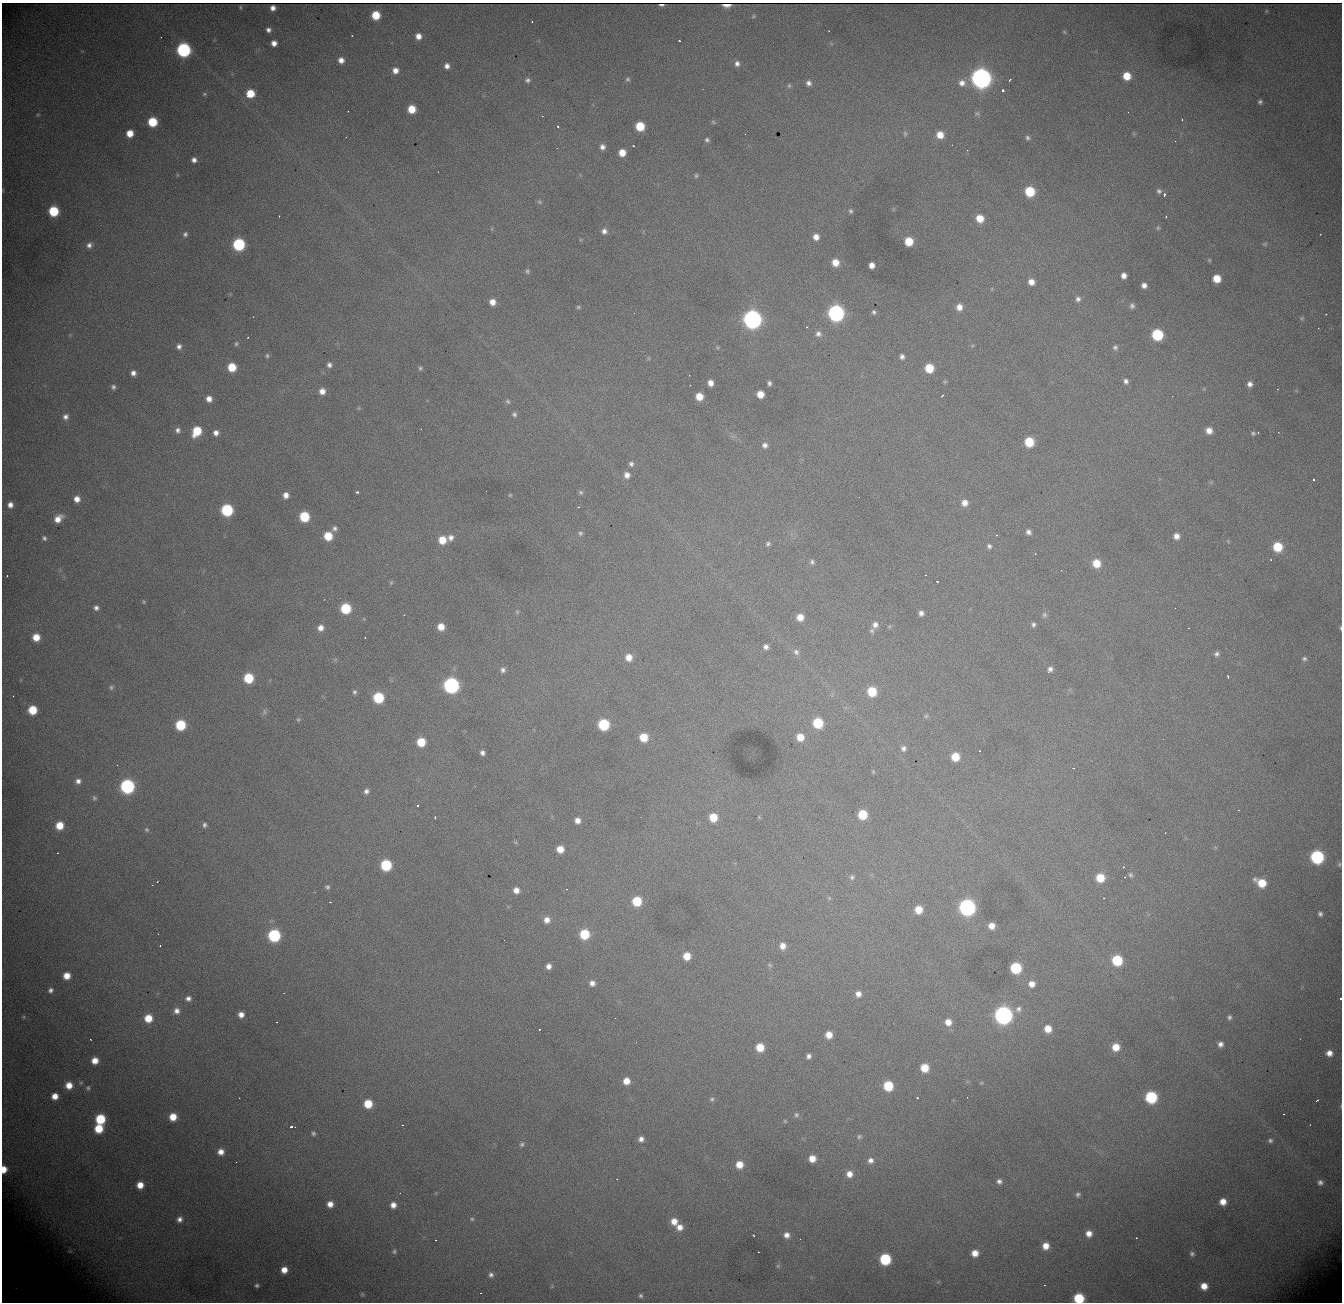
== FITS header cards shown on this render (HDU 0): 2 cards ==
NAXIS1  = 1340
NAXIS2  = 1300

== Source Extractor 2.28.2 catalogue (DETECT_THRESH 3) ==
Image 1340 x 1300 px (HDU 0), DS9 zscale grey, 1 PNG px = 1 image px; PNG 1344 x 1304 px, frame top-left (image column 1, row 1300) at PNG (2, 3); no overlay
Background 1520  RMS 19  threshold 57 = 3 sigma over >= 5 px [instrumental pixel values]
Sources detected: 356; all 356 listed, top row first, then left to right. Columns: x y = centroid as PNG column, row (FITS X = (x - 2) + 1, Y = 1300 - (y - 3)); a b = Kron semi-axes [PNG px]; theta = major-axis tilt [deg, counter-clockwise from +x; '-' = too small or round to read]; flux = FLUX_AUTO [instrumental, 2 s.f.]
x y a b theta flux
661 5 5 2 - 3.0e+03
727 5 7 3 -1 2.0e+03
240 7 3 2 - 1.1e+03
273 8 5 5 - 5.0e+03
1266 11 6 4 72 1.2e+03
376 15 6 6 - 3.4e+04
753 16 5 4 - 1.6e+03
532 22 3 2 - 1.4e+03
268 30 5 4 - 4.4e+03
829 31 3 2 - 1.3e+03
1064 32 6 4 -45 1.6e+03
352 36 2 2 - 8.8e+02
418 36 6 6 - 1.0e+04
679 41 3 2 - 1.8e+03
274 43 5 5 - 8.5e+03
183 50 8 7 - 2.7e+05
341 60 6 6 - 8.7e+03
737 63 7 6 - 5.5e+03
447 66 6 5 - 6.4e+03
395 70 7 6 - 9.2e+03
1127 76 7 6 - 2.6e+04
981 78 8 8 - 1.1e+06
628 79 6 6 - 2.7e+03
527 80 7 6 - 3.9e+03
1010 80 4 3 - 1.5e+03
809 83 6 6 - 5.4e+03
962 83 9 9 - 9.5e+03
789 86 6 5 - 2.2e+03
1002 90 3 3 - 7.3e+03
204 94 7 5 15 2.4e+03
250 94 7 7 - 3.5e+04
1260 102 6 5 - 3.3e+03
412 109 6 6 - 2.7e+04
348 111 3 2 - 1.1e+03
977 113 7 6 - 2.6e+03
38 115 5 3 - 1.3e+03
542 116 2 2 - 9.5e+02
1182 120 4 3 - 9.0e+02
152 122 7 7 - 5.0e+04
713 122 7 4 -37 1.9e+03
558 126 3 3 - 2.5e+03
640 126 7 6 - 4.2e+04
130 133 6 6 - 1.9e+04
745 134 2 2 - 5.4e+02
905 134 7 5 -76 2.3e+03
940 135 7 6 - 1.7e+04
1027 138 6 5 - 3.2e+03
707 140 5 4 - 2.8e+03
633 146 3 2 - 9.8e+02
602 147 6 5 - 5.7e+03
557 148 3 2 - 1.6e+03
622 153 6 6 - 1.7e+04
194 160 6 5 - 5.6e+03
177 175 6 3 71 1.2e+03
696 175 6 4 90 1.9e+03
1030 191 7 7 - 5.9e+04
1159 191 7 6 - 3.6e+03
1164 195 4 3 - 2.6e+03
539 202 6 5 - 2.1e+03
54 211 7 7 - 6.4e+04
851 211 6 5 - 2.7e+03
279 216 3 2 - 9.7e+02
1166 216 2 2 - 1.2e+03
980 218 7 7 - 2.3e+04
1158 228 6 5 - 2.1e+03
604 231 7 7 - 6.0e+03
185 234 6 5 - 3.1e+03
1320 234 2 2 - 7.6e+02
816 237 7 7 - 9.8e+03
909 241 7 6 - 3.2e+04
239 244 7 7 - 1.4e+05
1265 244 6 5 - 1.9e+03
89 245 8 7 - 6.2e+03
1209 260 6 4 -48 1.6e+03
835 262 7 7 - 1.7e+04
872 265 5 5 - 9.5e+03
527 271 6 6 - 2.7e+03
1124 275 5 5 - 8.2e+03
1217 279 6 6 - 2.6e+04
1031 282 6 6 - 1.1e+04
1144 285 5 5 - 6.6e+03
992 289 6 3 -72 1.2e+03
1078 299 7 7 - 4.6e+03
492 302 7 6 - 1.1e+04
1132 306 7 6 - 3.8e+03
578 307 6 4 -15 2.0e+03
959 307 8 7 - 1.1e+04
874 312 6 5 - 3.1e+03
836 313 8 8 - 4.5e+05
1326 314 2 2 - 8.4e+02
1302 318 6 5 - 1.9e+03
752 319 8 8 - 7.8e+05
806 327 2 2 - 1.3e+03
818 334 8 7 - 5.7e+03
1157 335 7 7 - 9.6e+04
248 337 3 2 - 8.6e+02
236 344 6 4 75 2.3e+03
179 346 7 7 - 5.6e+03
717 347 5 5 - 1.6e+03
1115 347 6 6 - 3.5e+03
267 356 6 5 - 2.4e+03
902 356 6 5 - 4.5e+03
649 358 6 4 71 1.5e+03
329 365 6 5 - 4.3e+03
232 367 7 6 - 3.3e+04
420 368 6 5 - 2.4e+03
929 368 7 6 - 3.6e+04
133 373 6 5 - 6.8e+03
689 375 2 2 - 8.4e+02
1126 381 5 5 - 4.4e+03
945 382 6 4 -1 1.6e+03
710 383 6 5 - 9.6e+03
769 383 5 4 - 3.4e+03
1250 384 6 5 - 6.1e+03
690 385 2 2 - 5.8e+02
113 387 6 6 - 3.6e+03
322 391 6 6 - 9.8e+03
760 394 6 6 - 1.7e+04
699 396 6 6 - 2.0e+04
942 396 4 2 - 1.3e+03
209 399 6 5 - 9.2e+03
508 401 6 6 - 2.8e+03
359 408 6 4 45 1.5e+03
514 414 7 6 - 3.6e+03
65 417 7 7 - 6.1e+03
178 430 7 6 - 4.8e+03
1209 430 7 7 - 1.1e+04
197 431 8 6 61 4.2e+04
1258 432 2 2 - 1.1e+03
1278 432 2 2 - 7.3e+02
216 433 5 5 - 6.6e+03
1253 433 5 5 - 2.4e+03
1029 442 7 7 - 4.4e+04
765 445 7 7 - 5.6e+03
631 464 7 7 - 4.4e+03
627 475 8 7 - 8.4e+03
1313 480 3 2 - 1.5e+03
357 492 3 3 - 5.3e+03
580 492 7 6 - 2.6e+03
286 495 6 6 - 8.7e+03
510 495 4 4 - 1.4e+03
859 497 2 2 - 3.0e+03
77 499 6 6 - 1.0e+04
965 503 7 7 - 1.1e+04
10 505 7 6 - 8.1e+03
578 507 3 3 - 8.5e+02
227 510 7 7 - 1.2e+05
304 517 7 7 - 6.0e+04
58 519 11 7 42 1.4e+04
334 528 7 6 - 4.2e+03
1028 532 6 5 - 5.2e+03
580 533 7 6 - 3.0e+03
328 536 7 6 - 3.5e+04
1176 536 6 6 - 8.4e+03
451 537 8 8 - 7.1e+03
44 538 7 6 - 3.4e+03
442 540 7 7 - 2.3e+04
1228 541 5 4 - 1.2e+03
768 544 6 5 - 2.8e+03
989 546 7 6 - 3.8e+03
1277 547 7 7 - 4.6e+04
1271 560 2 2 - 8.7e+02
812 562 7 5 -57 3.3e+03
1096 563 8 7 - 2.5e+04
7 576 2 2 - 8.2e+02
937 581 3 2 - 1.5e+03
391 582 7 5 70 2.0e+03
144 602 5 4 - 1.4e+03
96 608 5 5 - 4.4e+03
345 608 7 7 - 6.9e+04
517 612 5 5 - 2.1e+03
921 613 5 5 - 5.1e+03
404 615 3 2 - 9.5e+02
1044 615 7 7 - 3.3e+03
800 617 7 7 - 1.5e+04
364 619 5 3 - 1.0e+03
1033 624 5 4 - 3.2e+03
875 625 8 7 - 6.3e+03
441 627 6 6 - 1.6e+04
320 628 7 7 - 8.9e+03
1340 628 5 3 - 1.8e+03
872 631 6 6 - 2.8e+03
36 637 6 6 - 2.0e+04
365 637 2 2 - 9.5e+02
766 647 6 6 - 6.0e+03
796 652 9 8 - 5.9e+03
1217 654 7 5 35 3.8e+03
629 657 7 7 - 1.3e+04
1304 659 7 6 - 3.2e+03
1050 669 7 5 -32 4.5e+03
503 670 7 6 - 4.8e+03
1048 672 3 3 - 2.3e+03
1228 677 3 2 - 2.5e+03
248 678 7 7 - 5.8e+04
451 685 8 8 - 3.6e+05
111 687 7 5 90 2.7e+03
872 691 7 7 - 4.5e+04
354 692 6 5 - 3.0e+03
13 696 2 2 - 5.1e+02
378 698 7 7 - 7.5e+04
32 710 6 6 - 3.8e+04
264 712 9 6 73 3.9e+03
926 716 6 6 - 2.2e+03
298 719 7 5 67 2.2e+03
818 723 7 7 - 6.1e+04
603 724 7 7 - 8.5e+04
180 725 7 7 - 6.6e+04
644 737 7 7 - 2.9e+04
800 737 7 7 - 1.9e+04
421 742 6 6 - 3.6e+04
903 748 7 7 - 4.8e+03
980 751 3 2 - 1.4e+03
482 753 5 5 - 5.0e+03
955 757 7 7 - 2.8e+04
117 765 2 2 - 5.3e+02
1073 768 3 2 - 7.1e+02
873 771 5 4 - 1.5e+03
78 781 7 6 - 5.8e+03
127 786 8 7 - 2.7e+05
366 791 6 5 - 4.8e+03
94 798 7 6 - 2.6e+03
417 805 3 2 - 1.5e+03
1238 810 3 2 - 1.7e+03
862 815 7 6 - 4.5e+04
435 817 3 2 - 1.9e+03
713 817 7 7 - 3.0e+04
759 817 5 4 - 1.4e+03
577 820 6 6 - 8.7e+03
60 825 7 7 - 2.6e+04
204 825 6 5 - 3.6e+03
147 830 6 5 - 2.4e+03
515 842 6 4 -18 1.6e+03
560 849 6 6 - 1.7e+04
1317 857 8 7 - 1.9e+05
1339 864 6 5 - 2.2e+03
386 865 7 7 - 9.2e+04
1123 867 3 3 - 1.3e+03
1130 875 6 5 - 2.8e+03
852 877 7 6 - 3.2e+03
1124 877 2 2 - 8.2e+02
1100 878 7 7 - 3.1e+04
157 882 3 2 - 1.2e+03
1261 883 9 6 -29 3.1e+04
327 887 6 5 - 2.8e+03
567 889 3 2 - 2.0e+03
516 890 6 6 - 9.5e+03
829 898 5 5 - 1.8e+03
637 901 7 7 - 4.7e+04
330 902 3 2 - 2.9e+03
967 907 8 8 - 4.5e+05
918 910 7 6 - 2.3e+04
1320 914 4 4 - 3.5e+03
547 920 7 7 - 9.7e+03
991 926 7 6 - 1.2e+04
158 934 2 2 - 6.3e+02
584 934 7 7 - 5.3e+04
274 935 7 7 - 1.5e+05
160 946 3 2 - 1.1e+03
783 946 7 7 - 1.0e+04
687 956 7 6 - 2.1e+04
1117 960 7 7 - 6.9e+04
770 965 7 5 -28 2.2e+03
549 966 6 5 - 7.1e+03
1016 968 7 7 - 8.8e+04
67 976 6 6 - 1.6e+04
592 983 6 6 - 6.7e+03
1032 984 7 6 - 1.0e+04
51 990 7 6 - 4.5e+03
858 994 6 6 - 8.0e+03
188 998 7 6 - 5.8e+03
1340 998 3 2 - 2.2e+03
1018 1009 8 8 - 5.1e+03
177 1011 7 7 - 7.7e+03
241 1015 6 5 - 8.8e+03
1003 1015 8 8 - 6.5e+05
24 1017 6 5 - 1.7e+03
1229 1017 6 5 - 3.1e+03
148 1018 7 7 - 2.6e+04
276 1022 2 2 - 7.7e+02
948 1022 7 7 - 1.2e+04
539 1029 3 3 - 2.4e+03
1048 1029 6 6 - 1.7e+04
829 1035 6 6 - 1.6e+04
1220 1044 6 6 - 6.2e+03
760 1047 7 6 - 2.6e+04
1116 1047 7 7 - 2.0e+04
1329 1053 6 6 - 9.2e+03
808 1056 6 5 - 4.6e+03
95 1061 7 6 - 1.5e+04
924 1068 7 7 - 2.8e+04
626 1081 6 6 - 1.5e+04
81 1083 5 5 - 1.6e+03
981 1083 6 3 18 1.2e+03
69 1085 7 7 - 1.6e+04
888 1086 7 7 - 5.4e+04
88 1088 6 6 - 2.7e+03
55 1096 6 6 - 1.3e+04
1151 1097 8 7 - 1.2e+05
917 1098 3 3 - 2.1e+03
712 1099 6 5 - 2.6e+03
1317 1100 4 2 - 1.3e+03
368 1104 7 7 - 3.4e+04
1341 1106 6 4 89 1.4e+03
1284 1114 2 2 - 6.1e+02
796 1115 7 6 - 2.8e+03
173 1117 7 6 - 2.1e+04
100 1119 7 7 - 6.4e+04
785 1121 5 4 - 1.4e+03
403 1125 3 2 - 1.1e+03
291 1127 3 3 - 2.8e+03
99 1129 7 6 - 3.6e+04
313 1133 5 5 - 2.8e+03
859 1136 6 6 - 2.7e+03
641 1139 6 6 - 6.4e+03
1270 1140 6 6 - 3.3e+03
522 1144 7 5 33 2.8e+03
221 1152 6 6 - 1.0e+04
812 1158 6 6 - 1.5e+04
871 1160 7 7 - 6.6e+03
236 1162 2 2 - 6.4e+02
739 1165 7 7 - 1.9e+04
4 1169 6 5 - 1.8e+04
849 1174 7 7 - 1.1e+04
999 1181 7 6 - 4.8e+03
1320 1182 6 6 - 4.4e+03
140 1185 6 6 - 1.5e+04
1078 1195 6 5 - 3.3e+03
1223 1202 7 7 - 1.4e+04
330 1204 6 5 - 1.0e+04
393 1205 5 5 - 8.8e+03
180 1219 7 7 - 6.5e+03
472 1219 6 5 - 2.3e+03
674 1221 8 7 - 1.3e+04
680 1227 8 7 - 1.1e+04
1089 1234 7 7 - 1.1e+04
753 1235 3 2 - 1.6e+03
787 1235 7 7 - 8.4e+03
1136 1238 2 2 - 1.0e+03
800 1239 2 2 - 5.4e+02
436 1240 2 2 - 8.0e+02
1046 1246 6 6 - 1.4e+04
394 1252 6 6 - 2.4e+03
975 1253 6 6 - 1.4e+04
1192 1254 7 6 - 3.4e+03
885 1259 7 7 - 9.4e+04
778 1266 6 5 - 2.2e+03
284 1270 7 6 - 1.4e+04
491 1275 7 6 - 4.6e+03
257 1285 5 5 - 2.7e+03
1044 1285 2 2 - 8.5e+02
552 1286 6 4 47 1.5e+03
1204 1286 6 6 - 1.5e+04
481 1293 2 2 - 7.6e+02
362 1294 6 5 - 2.2e+03
640 1296 5 4 - 2.6e+03
1079 1298 7 7 - 7.0e+04
At the frame edge (FLAGS 8, measured only in part): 5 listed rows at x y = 1340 628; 1340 998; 1341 1106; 4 1169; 1079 1298